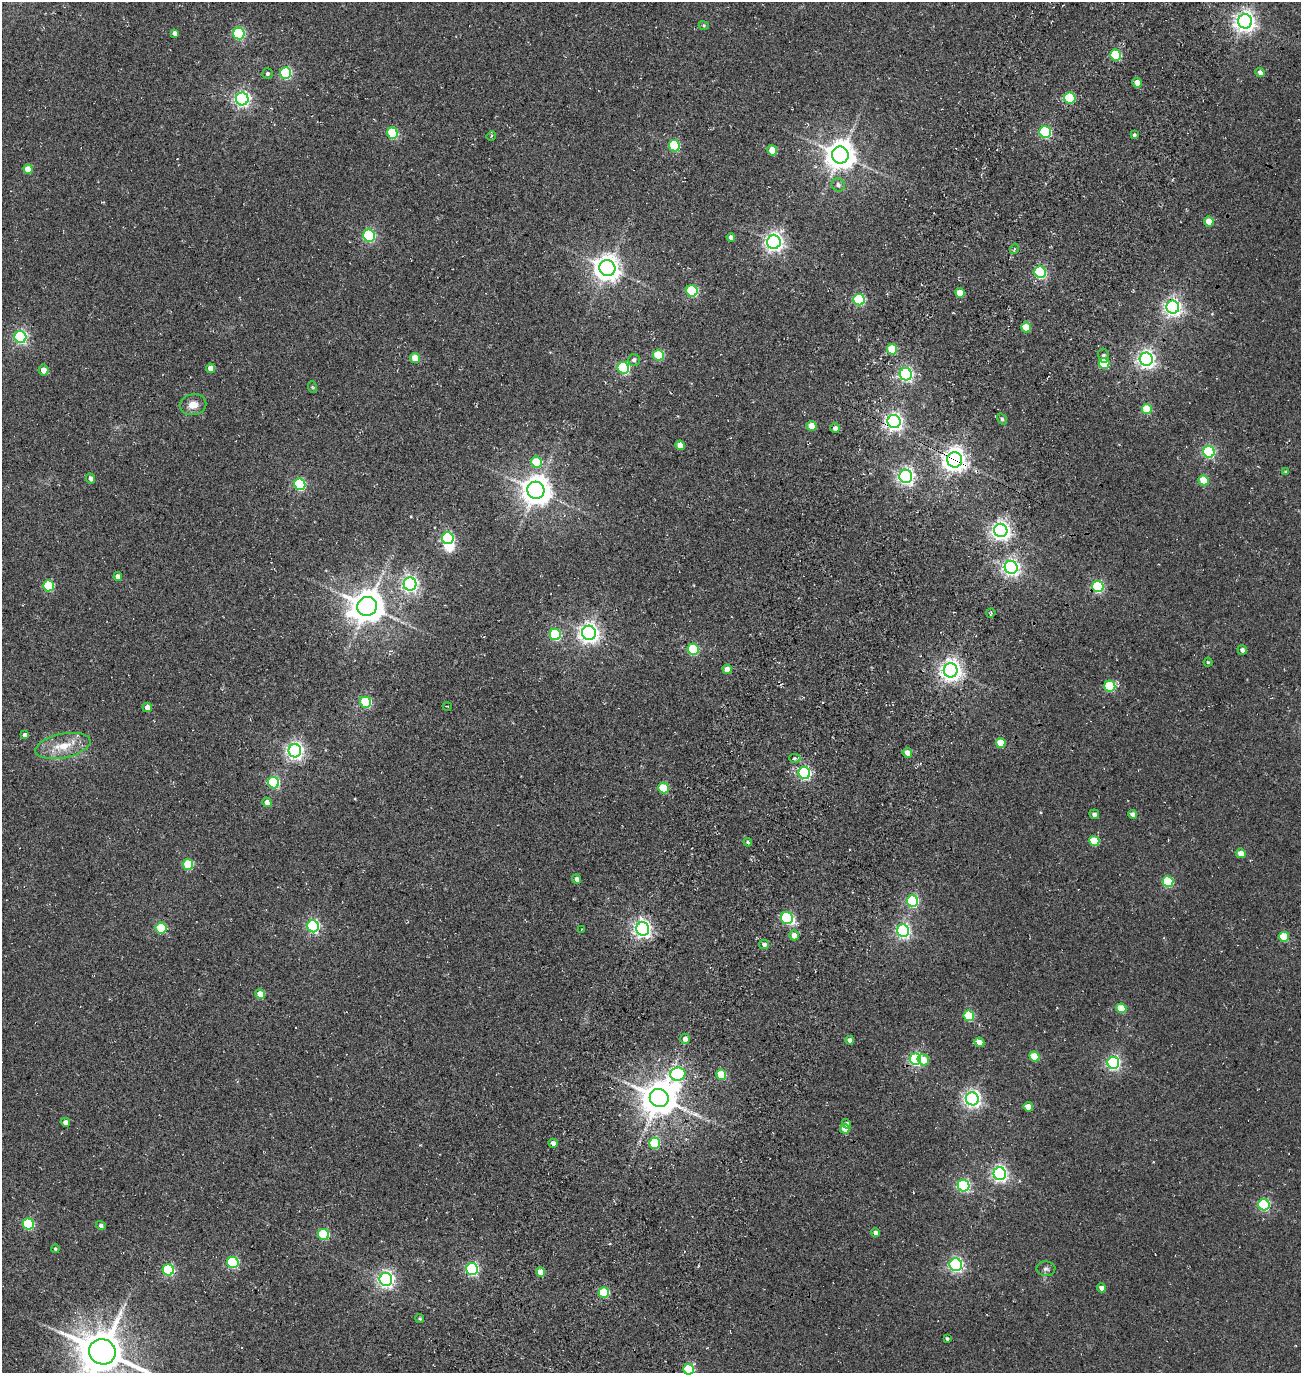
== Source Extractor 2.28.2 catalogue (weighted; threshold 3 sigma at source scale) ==
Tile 10 of 4 x 4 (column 2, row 3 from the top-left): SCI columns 1783-3081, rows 1616-2986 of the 5922 x 5903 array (HDU 1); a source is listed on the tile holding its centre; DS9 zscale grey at full resolution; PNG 1303 x 1375 px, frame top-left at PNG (2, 2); each listed source drawn as its Kron ellipse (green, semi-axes under 4 px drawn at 4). Shown black and unused: <1% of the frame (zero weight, under 3 of 5 exposures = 11% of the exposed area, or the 3 px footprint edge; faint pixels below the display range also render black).
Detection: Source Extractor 2.28.2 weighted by HDU 2 'WHT'; one run over the whole footprint, this tile lists its part. Background 0.0815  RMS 0.026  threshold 0.118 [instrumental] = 3 sigma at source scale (4.5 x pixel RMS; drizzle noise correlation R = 1.50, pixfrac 1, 0.05/0.05 arcsec/px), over >= 5 px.
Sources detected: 155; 3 inside a brighter object's white glare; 1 cosmic-ray / hot-pixel residue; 1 long thin detection or spike segment (spike, bleed or trail) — neither listed nor drawn; the other 150 listed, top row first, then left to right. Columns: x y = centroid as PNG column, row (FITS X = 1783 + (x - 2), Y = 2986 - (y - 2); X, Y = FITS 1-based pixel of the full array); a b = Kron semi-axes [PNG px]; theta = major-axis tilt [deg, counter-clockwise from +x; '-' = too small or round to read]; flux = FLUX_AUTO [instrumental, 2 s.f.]
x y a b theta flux
1245 21 7 7 - 1600
704 25 5 4 - 3.6
175 33 4 4 - 11
239 33 6 5 - 290
1115 55 5 5 - 210
1260 72 5 4 - 12
285 73 6 5 - 270
267 74 5 5 - 6.1
1137 83 5 4 - 24
1070 98 6 5 - 180
242 99 6 6 - 800
1045 132 6 5 - 270
392 133 6 5 - 180
1134 135 4 3 - 5.3
491 136 5 4 - 2.5
674 146 6 5 - 190
772 150 5 5 - 43
840 155 8 8 - 4000
28 169 5 4 - 43
838 185 7 6 - 8.2
1209 222 5 4 - 43
369 236 6 6 - 280
731 237 4 4 - 12
774 242 7 7 - 1300
1014 249 5 3 - 2.7
607 268 8 8 - 2800
1040 272 6 5 - 330
692 291 6 5 - 230
960 293 5 4 - 43
859 300 6 5 - 250
1173 307 6 6 - 1100
1026 327 5 4 - 65
20 337 6 6 - 470
892 349 5 5 - 100
658 355 5 5 - 120
1104 356 7 5 -78 7.2
415 358 5 4 - 61
1146 359 6 6 - 1100
634 360 6 6 - 8.5
1104 363 5 5 - 140
210 368 5 4 - 20
623 368 6 5 - 290
43 370 5 5 - 20
906 374 6 6 - 590
312 387 6 4 -71 2.9
193 405 13 10 11 27
1147 409 5 5 - 96
1002 419 6 4 -54 5.4
894 421 6 6 - 1200
811 426 5 5 - 41
835 428 5 4 - 12
680 445 5 4 - 28
1209 452 6 5 - 370
955 460 8 7 - 2200
537 462 5 5 - 110
1286 472 4 3 - 2.9
906 476 6 6 - 980
91 478 5 4 - 9.5
1203 480 5 5 - 62
300 484 6 5 - 310
536 490 8 8 - 4000
1001 530 7 6 - 1300
448 538 6 6 - 360
1011 567 6 6 - 1000
118 577 4 4 - 17
410 584 6 6 - 830
48 586 5 5 - 160
1098 587 6 5 - 320
367 606 10 9 - 5500
991 613 5 4 - 3.4
589 633 7 7 - 1600
555 634 6 5 - 260
693 649 6 5 - 200
1242 650 5 4 - 8.7
1208 662 4 4 - 3
727 669 5 4 - 24
951 670 7 7 - 1800
1110 686 5 5 - 170
366 702 6 5 - 200
447 706 4 3 - 1.7
147 707 5 4 - 20
25 735 4 4 - 12
1001 743 5 4 - 58
63 746 28 12 12 61
295 751 6 6 - 1000
907 753 5 4 - 21
795 758 6 4 -1 4.6
804 773 6 5 - 440
274 783 6 5 - 250
663 788 5 5 - 110
267 802 5 4 - 19
1094 814 5 4 - 8.4
1133 814 4 4 - 11
1094 841 5 5 - 95
748 842 4 3 - 4.8
1241 853 5 5 - 22
188 864 5 5 - 120
577 879 5 4 - 11
1168 882 5 5 - 170
912 901 6 5 - 320
787 918 6 6 - 260
313 926 6 5 - 460
161 928 5 5 - 140
582 929 3 2 - 1.3
643 929 7 6 - 1100
903 931 6 6 - 600
794 935 5 4 - 23
1284 937 5 5 - 92
764 944 5 4 - 8.5
260 994 5 4 - 45
1121 1008 5 5 - 79
969 1016 5 5 - 170
685 1039 5 5 - 17
850 1040 4 4 - 10
979 1042 5 4 - 26
1034 1056 5 5 - 89
915 1059 6 5 - 420
923 1060 6 5 - 38
1113 1063 6 6 - 600
678 1074 8 6 3 290
721 1074 5 5 - 88
659 1098 9 9 - 6400
972 1099 6 6 - 990
1028 1107 5 4 - 38
65 1122 5 4 - 12
847 1124 5 4 - 6.5
845 1129 5 4 - 35
553 1143 5 4 - 10
654 1143 5 5 - 150
1000 1174 6 6 - 810
963 1186 6 5 - 440
1264 1205 6 5 - 300
28 1224 5 5 - 230
101 1226 5 4 - 7.3
875 1233 4 4 - 8.6
323 1234 6 5 - 190
55 1249 4 4 - 3.9
233 1262 6 5 - 250
956 1265 6 6 - 550
472 1269 6 6 - 390
1046 1269 9 7 -1 8.2
168 1270 6 5 - 270
540 1272 5 4 - 37
386 1279 6 6 - 950
1101 1288 5 4 - 9.8
604 1292 5 5 - 140
420 1319 4 4 - 3.7
947 1339 3 3 - 5.3
102 1352 13 12 - 12000
689 1369 5 5 - 180
Overlapping masked pixels (flux is a lower limit): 4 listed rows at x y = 1173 307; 894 421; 955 460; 1098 587
Isophote crosses this tile's border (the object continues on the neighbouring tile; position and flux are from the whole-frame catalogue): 2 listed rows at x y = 102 1352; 689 1369